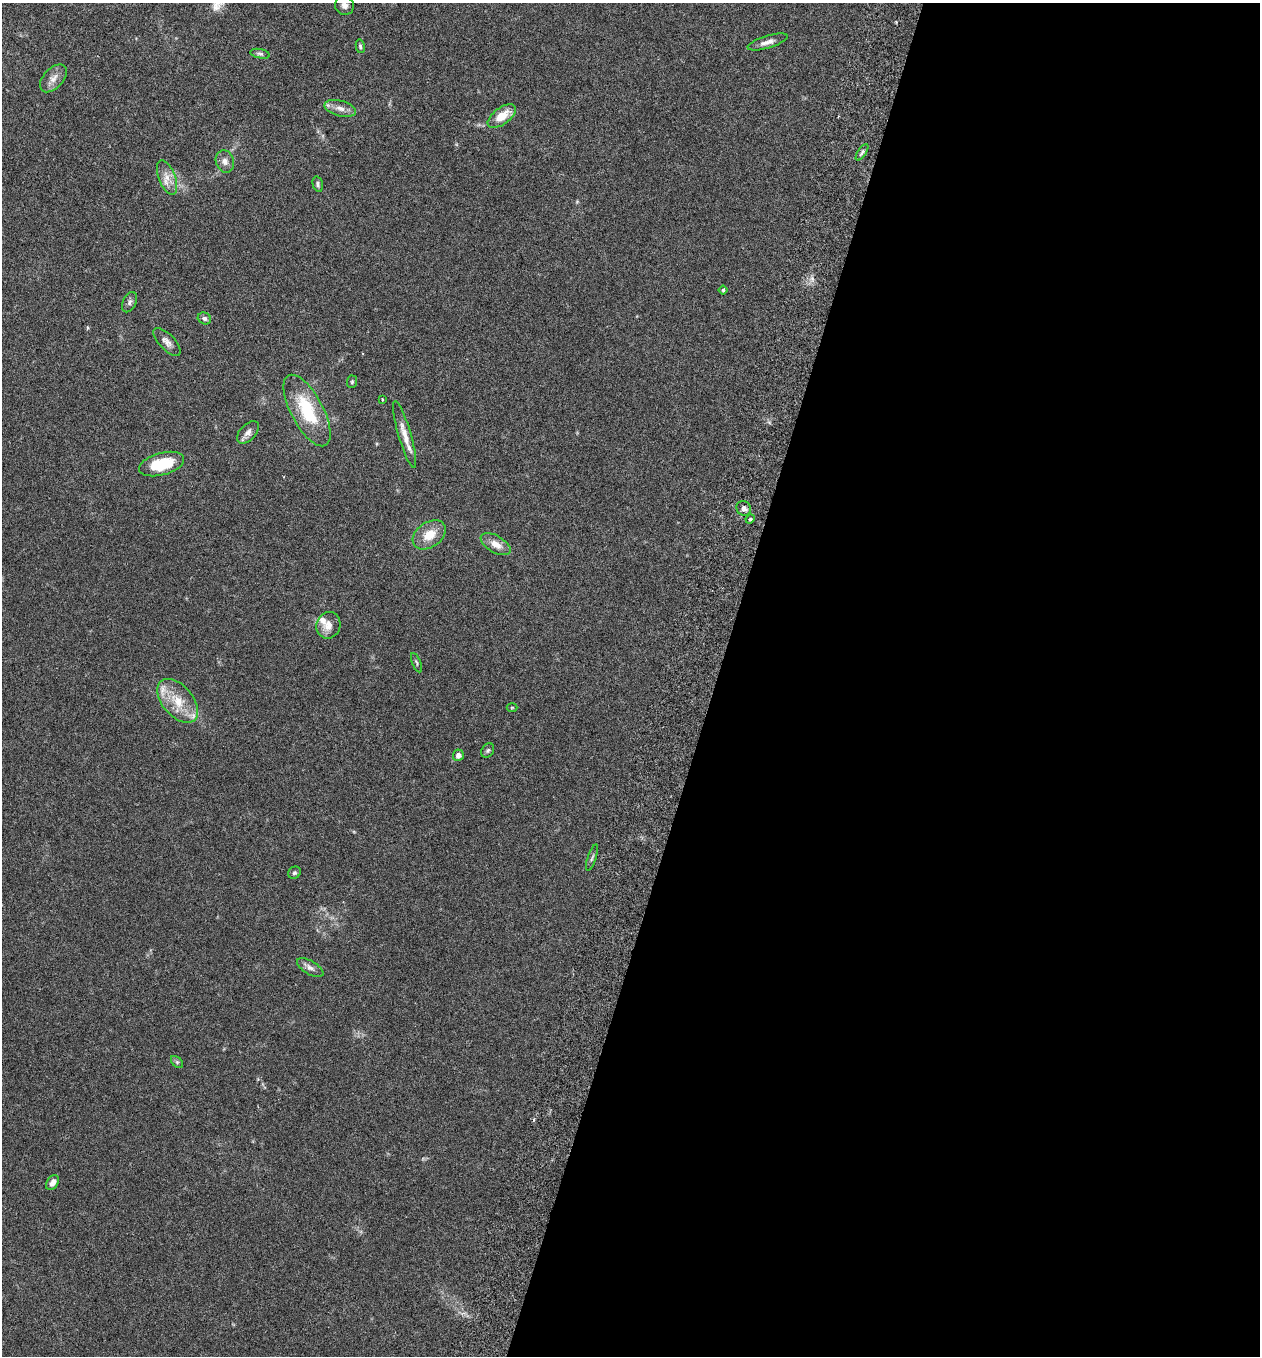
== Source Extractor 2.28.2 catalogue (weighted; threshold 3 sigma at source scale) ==
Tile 12 of 4 x 4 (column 4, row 3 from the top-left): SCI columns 3966-5223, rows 1382-2735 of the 5544 x 5467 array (HDU 1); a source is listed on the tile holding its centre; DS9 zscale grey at full resolution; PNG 1262 x 1358 px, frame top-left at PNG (2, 3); each listed source drawn as its Kron ellipse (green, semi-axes under 4 px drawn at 4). Shown black and unused: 43% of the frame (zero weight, under 3 of 6 exposures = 3% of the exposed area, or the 3 px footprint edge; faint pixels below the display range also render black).
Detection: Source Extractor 2.28.2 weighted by HDU 2 'WHT'; one run over the whole footprint, this tile lists its part. Background 0.0173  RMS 0.0019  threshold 0.00788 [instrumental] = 3 sigma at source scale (4.09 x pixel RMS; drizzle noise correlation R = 1.36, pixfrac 0.8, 0.05/0.05 arcsec/px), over >= 5 px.
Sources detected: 41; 1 cosmic-ray / hot-pixel residue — neither listed nor drawn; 4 inside a brighter listed object's ellipse — not listed separately; the other 36 listed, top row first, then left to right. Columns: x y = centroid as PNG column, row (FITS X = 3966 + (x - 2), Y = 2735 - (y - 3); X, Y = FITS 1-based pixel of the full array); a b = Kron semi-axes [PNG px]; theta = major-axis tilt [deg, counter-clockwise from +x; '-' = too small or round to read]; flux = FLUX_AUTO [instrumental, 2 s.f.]
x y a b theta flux
344 6 9 9 - 0.84
768 42 21 6 17 1.2
360 46 7 4 -79 0.31
260 54 10 4 -11 0.42
53 78 16 10 48 1.3
340 108 16 7 -14 1.3
502 116 16 8 37 3.1
862 152 9 3 56 0.34
225 161 11 9 -72 0.97
167 177 18 8 -70 1.7
318 184 8 5 -77 0.37
723 290 4 4 - 0.23
129 302 11 6 65 0.56
204 318 7 5 -25 0.42
167 342 18 7 -46 1
352 382 6 5 - 0.26
382 399 3 2 - 0.19
307 410 39 16 -62 8.9
248 432 13 8 45 0.86
405 435 35 6 -74 2
162 464 23 11 15 6.6
744 508 8 7 - 0.7
750 519 4 4 - 0.23
429 535 18 12 35 3
496 544 16 8 -30 1.7
328 625 13 12 - 1.6
416 663 10 3 -67 0.3
178 701 26 15 -49 4.4
512 707 5 3 - 0.15
488 750 7 6 - 0.34
458 755 6 5 - 0.77
592 858 14 4 72 0.42
294 873 7 6 - 0.34
310 968 15 6 -31 0.84
177 1062 7 4 -45 0.3
52 1183 8 5 58 0.96